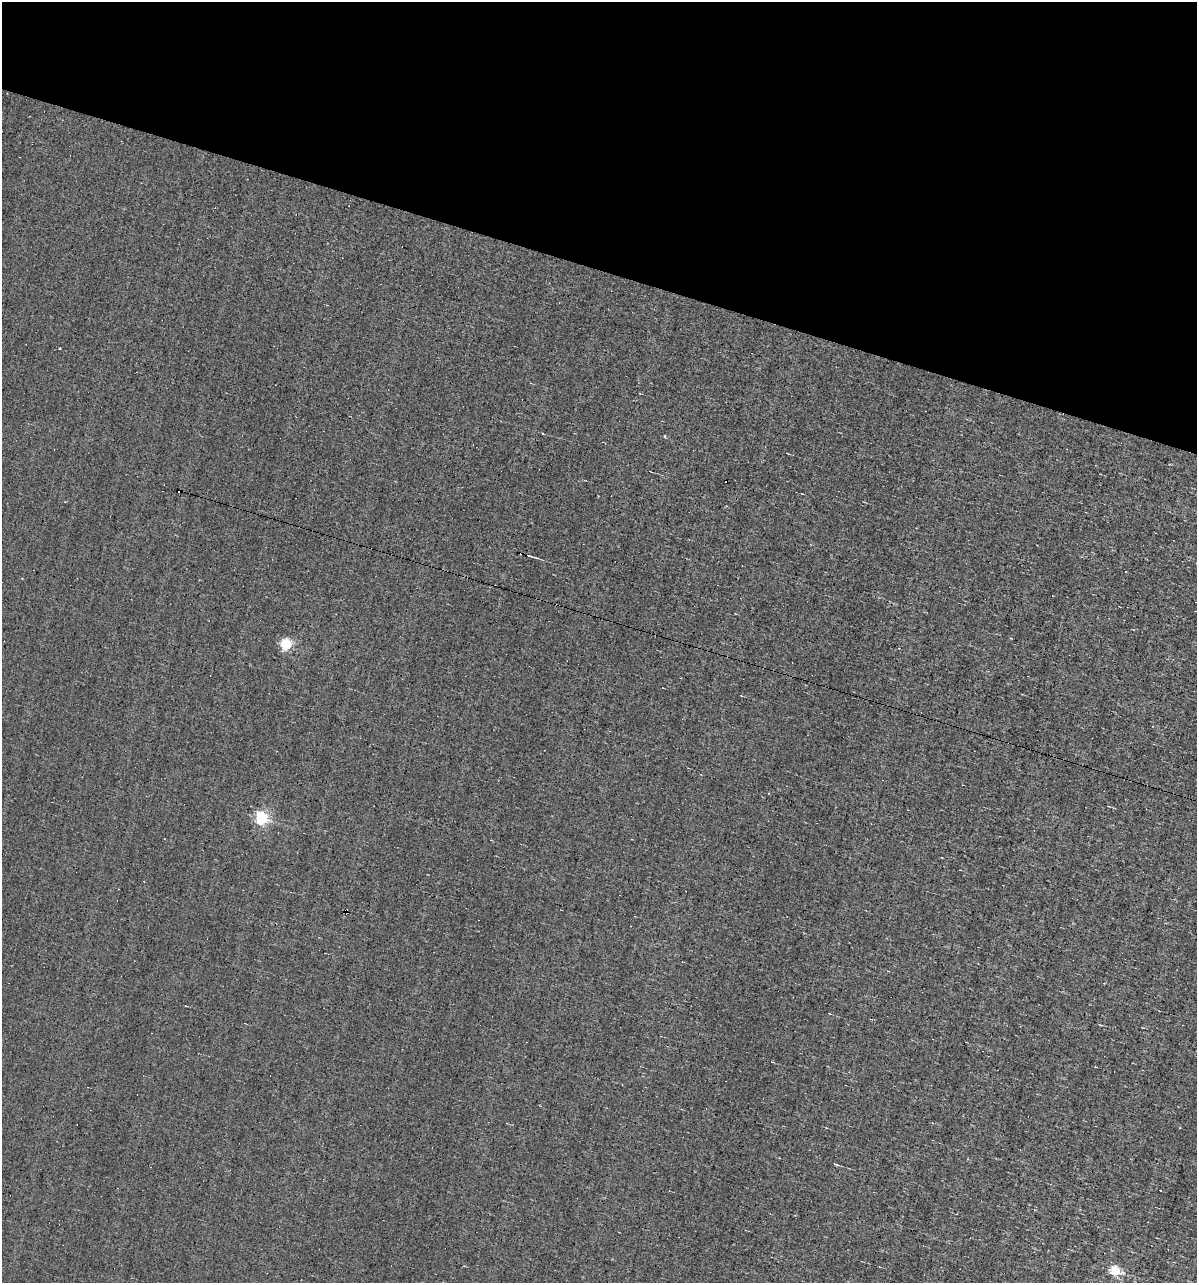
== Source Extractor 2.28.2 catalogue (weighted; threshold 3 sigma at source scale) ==
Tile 2 of 4 x 4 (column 2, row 1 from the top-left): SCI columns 1308-2502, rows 3844-5124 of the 5129 x 5124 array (HDU 1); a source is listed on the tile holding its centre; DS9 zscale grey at full resolution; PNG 1199 x 1285 px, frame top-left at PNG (2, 2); no overlay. Shown black and unused: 21% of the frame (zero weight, under 3 of 4 exposures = <1% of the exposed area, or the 3 px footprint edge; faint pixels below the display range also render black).
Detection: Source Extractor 2.28.2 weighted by HDU 2 'WHT'; one run over the whole footprint, this tile lists its part. Background -0.00277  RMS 0.056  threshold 0.251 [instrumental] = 3 sigma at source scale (4.5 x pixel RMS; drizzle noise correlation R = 1.50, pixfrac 1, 0.05/0.05 arcsec/px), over >= 5 px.
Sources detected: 12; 1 cosmic-ray / hot-pixel residue — not listed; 1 inside a brighter listed object's ellipse — not listed separately; the other 10 listed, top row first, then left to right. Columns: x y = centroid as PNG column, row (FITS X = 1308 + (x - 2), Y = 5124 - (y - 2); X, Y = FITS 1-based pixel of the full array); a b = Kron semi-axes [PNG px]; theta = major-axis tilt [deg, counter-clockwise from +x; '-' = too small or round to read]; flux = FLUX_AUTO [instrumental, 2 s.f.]
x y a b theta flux
59 349 3 3 - 17
542 433 3 3 - 52
802 494 3 2 - 4
531 556 18 3 -17 19
1126 571 3 2 - 5.4
286 644 5 5 - 590
261 818 5 5 - 890
347 911 3 2 - 10
836 1164 7 3 -23 7.5
1114 1270 5 5 - 350
Overlapping masked pixels (flux is a lower limit): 1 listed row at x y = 347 911
Unlisted compact peaks at least as high as the median listed source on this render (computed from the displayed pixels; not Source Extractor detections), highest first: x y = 665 436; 1123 1273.